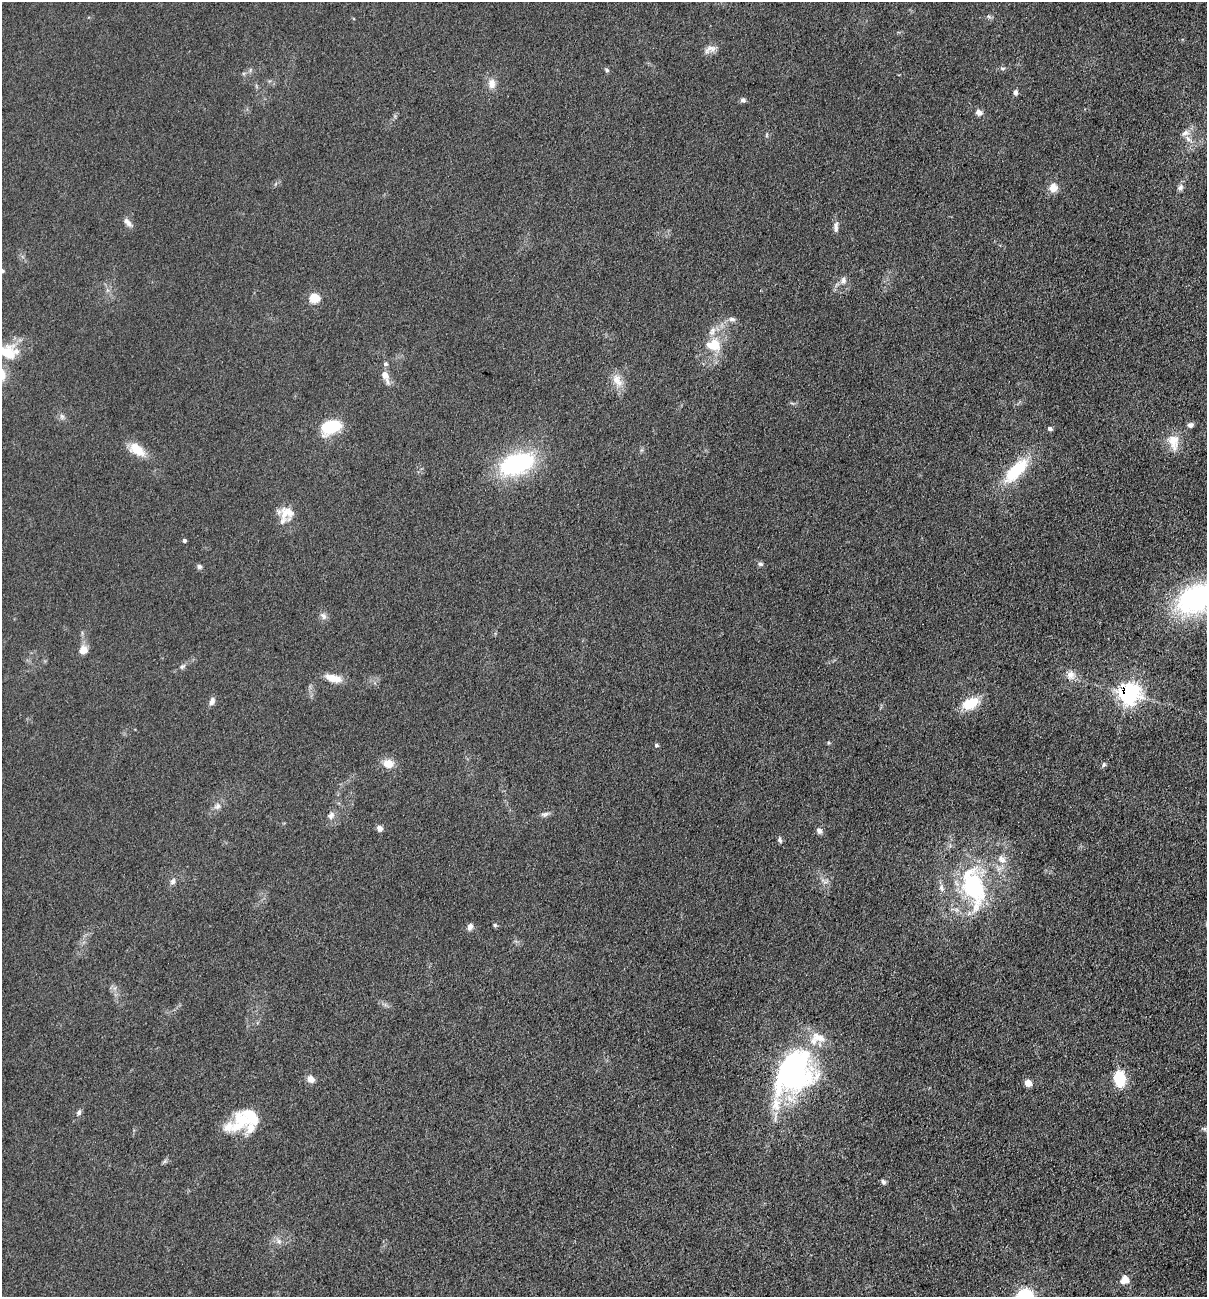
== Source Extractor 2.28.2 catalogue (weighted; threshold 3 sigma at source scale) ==
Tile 6 of 4 x 4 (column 2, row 2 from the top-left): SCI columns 1387-2591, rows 2594-3888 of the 5254 x 5200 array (HDU 1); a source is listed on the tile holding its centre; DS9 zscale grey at full resolution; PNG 1209 x 1299 px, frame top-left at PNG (2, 2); no overlay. Shown black and unused: <1% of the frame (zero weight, under 3 of 5 exposures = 3% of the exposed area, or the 3 px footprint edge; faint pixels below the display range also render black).
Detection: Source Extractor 2.28.2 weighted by HDU 2 'WHT'; one run over the whole footprint, this tile lists its part. Background 0.119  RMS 0.008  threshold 0.0358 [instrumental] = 3 sigma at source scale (4.5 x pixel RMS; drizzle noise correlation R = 1.50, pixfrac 1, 0.05/0.05 arcsec/px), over >= 5 px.
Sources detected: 81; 1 inside a brighter object's white glare — not listed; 8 inside a brighter listed object's ellipse — not listed separately; the other 72 listed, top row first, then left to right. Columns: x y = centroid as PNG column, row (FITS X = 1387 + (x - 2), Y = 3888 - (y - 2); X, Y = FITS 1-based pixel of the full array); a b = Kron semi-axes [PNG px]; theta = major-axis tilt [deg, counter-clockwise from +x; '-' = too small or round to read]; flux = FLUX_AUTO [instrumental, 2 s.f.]
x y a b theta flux
989 16 7 4 -44 1.5
710 49 17 9 19 5.5
1002 68 8 5 -5 1.7
250 70 7 4 72 1.3
607 70 6 5 - 1.5
492 84 14 10 90 6.8
1015 92 7 6 - 2.3
743 100 7 6 - 2.3
979 112 9 7 -22 4
767 135 6 4 72 1.1
1188 139 14 6 -44 4.8
1180 187 9 7 48 2.8
1053 188 10 10 - 8.2
128 223 14 6 -46 3.7
836 227 16 6 88 3.7
2 271 5 5 - 1.5
843 280 10 7 88 3.5
315 298 6 5 - 37
732 319 10 6 -4 2.9
713 345 17 14 -7 19
7 353 27 20 -29 26
385 364 6 6 - 1.7
385 375 12 9 -62 6.7
617 380 20 12 -59 9.9
62 416 8 6 -69 2.3
1190 425 8 6 21 2.4
331 426 20 13 22 35
1050 428 5 4 - 2.6
1173 442 21 13 -79 13
137 450 23 13 -34 14
517 464 35 20 20 99
1016 470 35 14 46 40
287 513 20 18 -26 13
184 540 4 4 - 1.6
760 564 8 5 -2 1.9
199 567 7 6 - 2
1196 599 38 25 25 150
323 616 10 8 -54 3.3
84 650 9 8 - 7.9
182 666 10 5 40 2.2
1070 675 12 10 -67 6.4
333 678 21 9 -14 11
1128 693 8 7 - 490
212 701 10 6 68 3.5
970 703 18 11 26 22
656 745 5 5 - 1.5
388 763 12 9 -10 10
1104 765 7 6 - 1.7
217 806 10 8 27 4
545 814 12 6 16 2.7
331 815 10 8 65 3.7
380 828 6 6 - 4
819 831 8 6 -59 3.4
780 840 8 5 -74 2.1
1001 859 13 10 -36 6.7
173 881 8 6 64 2.7
973 887 55 28 -75 95
941 888 11 7 -75 3.6
495 925 5 5 - 1.3
470 927 8 6 66 3.8
792 1071 72 39 63 160
1120 1078 14 10 -82 31
311 1079 8 8 - 5.5
1028 1083 5 5 - 13
79 1112 7 6 - 2.1
242 1119 27 18 -40 23
1205 1129 10 5 4 2
165 1161 7 4 71 1.4
883 1182 6 5 - 2.4
279 1241 8 7 - 3.3
1125 1279 8 7 - 9.9
1025 1295 18 15 9 30
Overlapping masked pixels (flux is a lower limit): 1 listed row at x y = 1128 693
Isophote crosses this tile's border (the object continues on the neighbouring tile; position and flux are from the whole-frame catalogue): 5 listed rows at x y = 2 271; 7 353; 1196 599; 1205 1129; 1025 1295